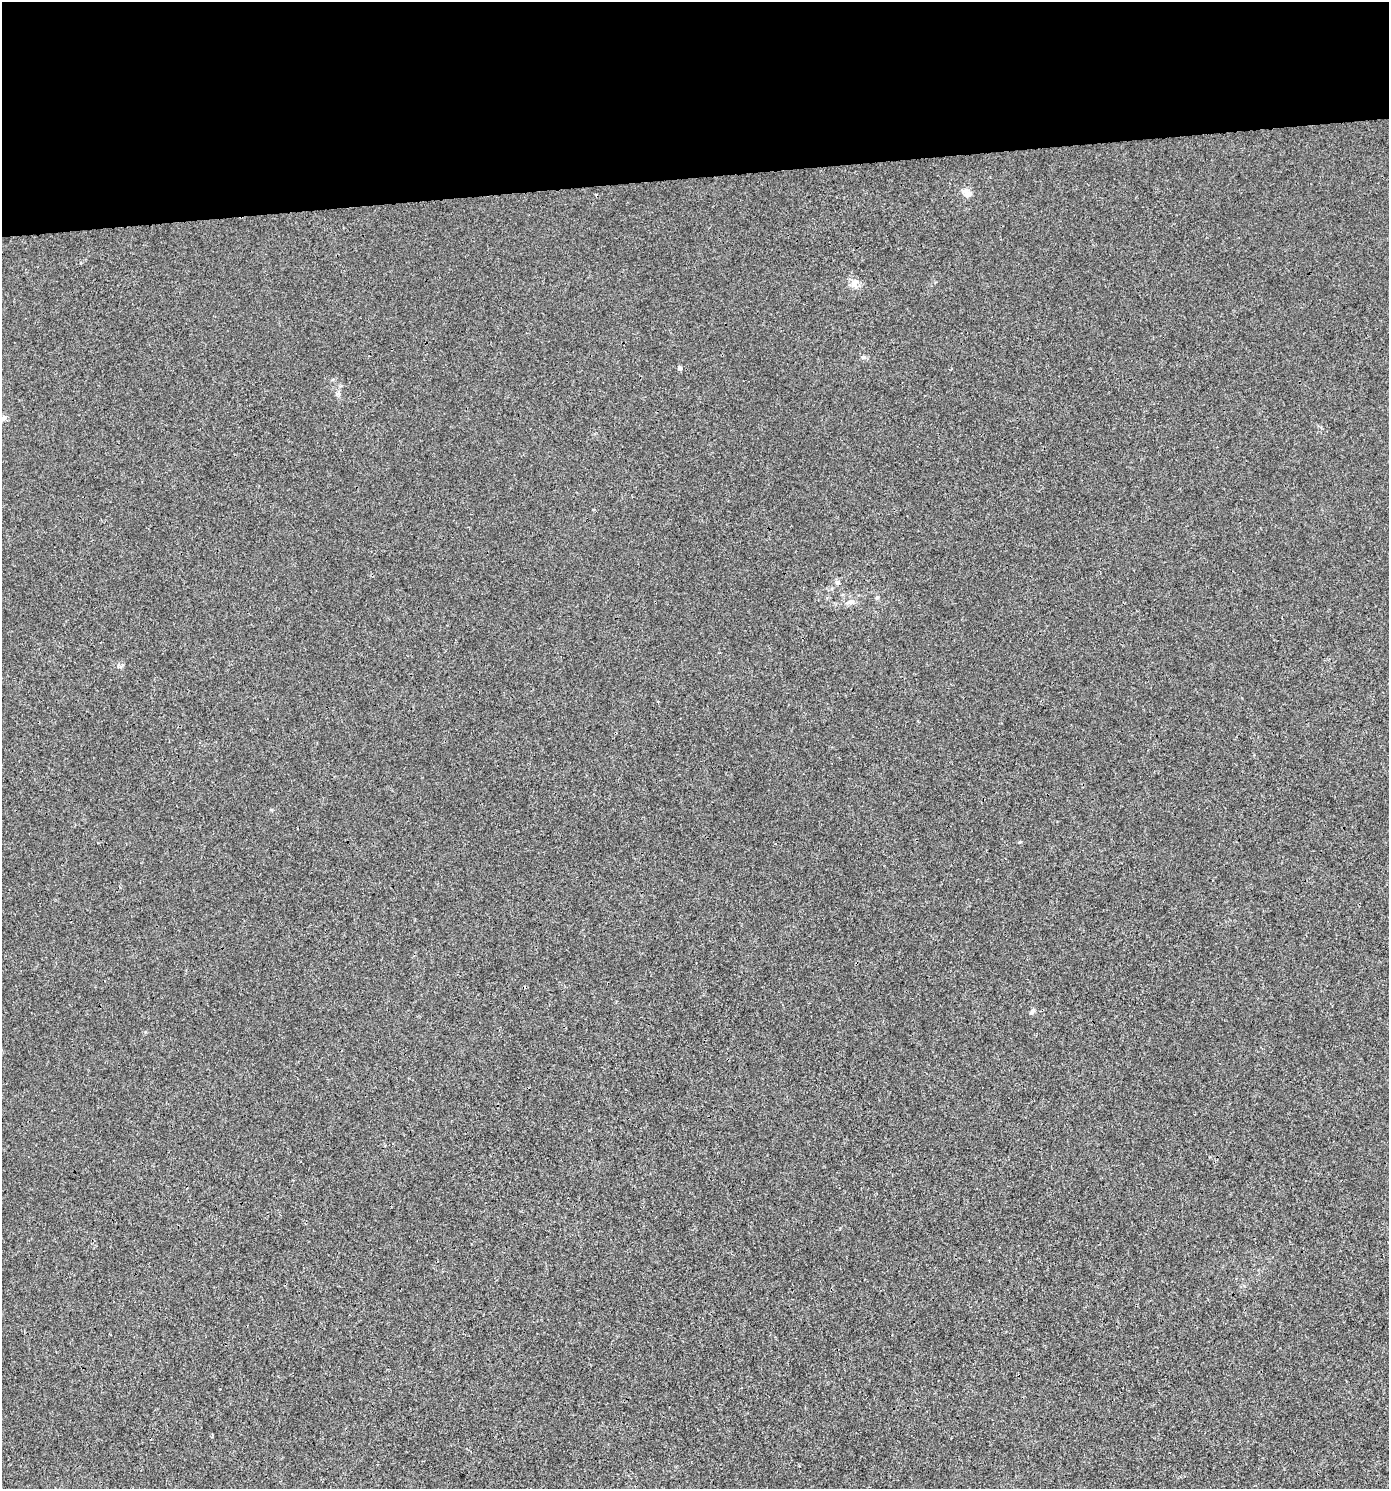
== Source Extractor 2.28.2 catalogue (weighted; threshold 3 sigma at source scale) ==
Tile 2 of 3 x 3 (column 2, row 1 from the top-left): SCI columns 1431-2817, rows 2975-4461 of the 4206 x 4461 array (HDU 1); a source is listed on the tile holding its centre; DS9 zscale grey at full resolution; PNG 1391 x 1491 px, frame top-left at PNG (2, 2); no overlay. Shown black and unused: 12% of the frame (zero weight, under 3 of 4 exposures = <1% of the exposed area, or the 3 px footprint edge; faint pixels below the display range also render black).
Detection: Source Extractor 2.28.2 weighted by HDU 2 'WHT'; one run over the whole footprint, this tile lists its part. Background 0.00179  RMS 0.0027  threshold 0.012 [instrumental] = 3 sigma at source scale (4.5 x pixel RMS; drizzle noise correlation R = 1.50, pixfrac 1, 0.0396/0.0396 arcsec/px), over >= 5 px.
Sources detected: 10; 1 cosmic-ray / hot-pixel residue — not listed; the other 9 listed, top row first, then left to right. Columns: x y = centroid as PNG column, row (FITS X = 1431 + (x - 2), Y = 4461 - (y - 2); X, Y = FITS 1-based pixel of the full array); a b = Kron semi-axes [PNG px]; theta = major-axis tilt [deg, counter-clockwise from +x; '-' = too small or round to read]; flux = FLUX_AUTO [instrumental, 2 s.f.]
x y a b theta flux
968 195 11 9 7 1.4
854 283 12 9 58 1.7
863 357 6 5 - 0.53
679 368 5 5 - 0.66
4 418 7 6 - 0.93
838 583 7 6 - 0.73
877 597 5 5 - 0.36
850 602 13 7 12 1.5
1032 1011 10 4 52 0.58